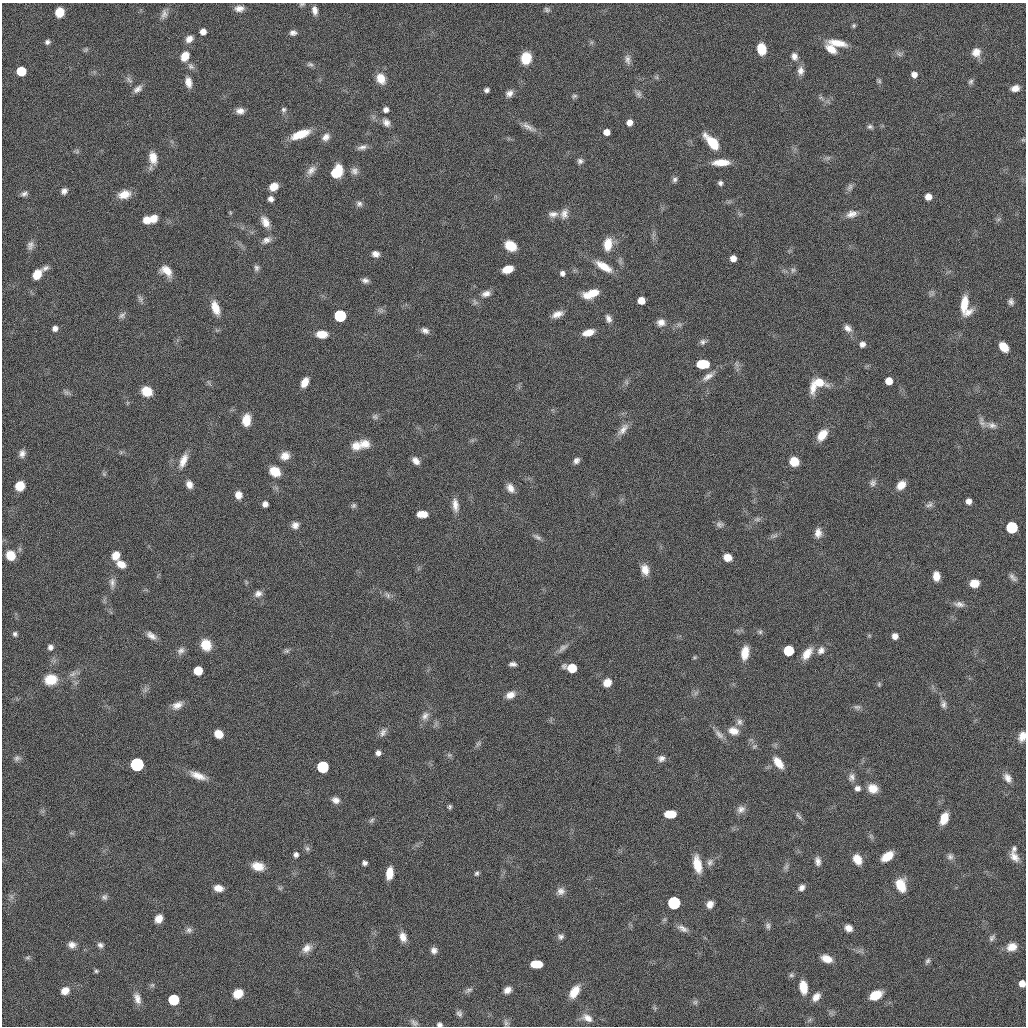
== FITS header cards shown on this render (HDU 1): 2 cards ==
NAXIS1  =                 2048 / length of original image axis
NAXIS2  =                 2048 / length of original image axis

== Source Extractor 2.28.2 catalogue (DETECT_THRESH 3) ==
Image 2048 x 2048 px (HDU 1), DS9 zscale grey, zoomed out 1/2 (1 PNG px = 2 x 2 image px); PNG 1028 x 1028 px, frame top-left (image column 1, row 2047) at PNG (2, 3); no overlay
Background 21.2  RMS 320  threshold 952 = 3 sigma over >= 5 px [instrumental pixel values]
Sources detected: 322; all 322 listed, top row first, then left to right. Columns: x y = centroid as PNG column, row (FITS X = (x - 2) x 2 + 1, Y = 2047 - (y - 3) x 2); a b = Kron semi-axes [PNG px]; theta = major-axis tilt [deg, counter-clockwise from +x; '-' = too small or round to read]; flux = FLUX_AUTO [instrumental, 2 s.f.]
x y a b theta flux
302 4 7 5 17 1.5e+05
239 8 10 7 5 5.4e+05
547 9 8 6 1 2.0e+05
315 10 9 6 -79 4.6e+05
140 11 4 2 - 6.4e+04
59 12 8 7 - 1.7e+06
164 14 13 8 56 4.5e+05
854 25 6 5 - 1.4e+05
203 32 5 5 - 5.8e+05
293 33 8 6 -1 3.2e+05
189 39 8 7 - 5.4e+05
47 42 6 5 - 2.4e+05
591 42 6 6 - 1.6e+05
837 43 23 7 -11 1.3e+06
86 49 8 6 3 1.7e+05
761 49 9 7 -80 1.8e+06
831 49 14 8 -36 9.9e+05
976 52 11 10 - 7.9e+05
900 53 7 4 -15 1.9e+05
185 56 10 7 58 1.2e+06
794 56 10 8 -67 4.8e+05
526 58 10 9 - 1.9e+06
627 59 13 8 -81 4.1e+05
310 64 8 6 -20 2.0e+05
191 66 12 7 -43 3.3e+05
21 71 6 6 - 3.7e+06
800 71 13 8 82 5.3e+05
94 72 5 3 - 9.2e+04
914 74 5 5 - 5.0e+05
656 77 7 5 19 1.4e+05
381 78 13 10 -65 1.0e+06
129 79 10 7 -64 2.8e+05
879 81 8 5 -28 1.5e+05
971 81 8 6 70 2.2e+05
188 82 12 7 -78 6.8e+05
1015 88 9 6 14 6.1e+05
138 89 14 7 42 4.5e+05
486 90 5 5 - 2.5e+05
509 93 9 7 38 4.1e+05
638 94 10 7 -60 2.9e+05
574 96 7 6 - 1.7e+05
821 98 9 4 -23 2.2e+05
283 110 7 6 - 2.2e+05
386 110 5 5 - 3.7e+05
240 111 9 7 -1 5.1e+05
629 122 5 5 - 5.5e+05
386 123 11 8 -40 4.7e+05
870 126 8 6 -62 2.2e+05
528 127 22 7 -29 5.8e+05
606 132 5 5 - 7.1e+05
300 134 21 7 20 1.8e+06
326 137 9 7 57 4.7e+05
1023 140 6 5 - 1.1e+05
712 142 19 8 -48 2.2e+06
362 147 14 6 11 4.2e+05
795 149 5 2 - 8.6e+04
77 151 7 6 - 1.5e+05
153 158 16 8 89 1.0e+06
825 158 8 4 -3 2.3e+05
580 161 7 7 - 2.8e+05
721 162 18 7 2 1.3e+06
311 170 15 8 52 5.3e+05
354 171 10 9 - 4.2e+05
336 172 11 8 55 3.2e+06
674 179 9 6 49 2.6e+05
720 183 5 5 - 2.3e+05
274 187 9 7 35 9.0e+05
850 187 11 7 61 3.0e+05
64 191 7 6 - 3.8e+05
24 193 9 6 3 2.9e+05
124 194 14 9 16 1.0e+06
928 197 5 5 - 7.1e+05
271 199 6 6 - 3.4e+05
728 201 5 3 - 8.9e+04
359 204 9 7 -50 3.2e+05
662 207 4 3 - 8.8e+04
230 213 5 4 - 9.4e+04
553 214 13 8 3 4.8e+05
564 214 14 9 74 6.0e+05
740 214 9 3 -19 1.6e+05
851 214 17 8 16 6.5e+05
153 218 10 8 46 8.5e+05
999 219 8 6 17 1.9e+05
147 220 8 7 - 8.2e+05
265 222 15 9 -61 7.9e+05
654 233 9 4 61 1.7e+05
266 240 12 7 23 4.5e+05
608 244 14 9 77 1.3e+06
30 245 12 8 72 4.1e+05
510 246 11 8 -33 1.9e+06
376 254 8 6 -13 4.4e+05
733 258 5 5 - 6.4e+05
621 261 10 4 -57 2.0e+05
604 266 22 8 -31 1.3e+06
45 268 9 6 31 2.8e+05
257 268 9 6 80 2.3e+05
507 269 9 6 18 1.6e+06
793 270 8 6 53 2.3e+05
167 271 14 9 -41 1.0e+06
562 273 5 5 - 2.9e+05
37 274 9 7 55 1.3e+06
365 280 9 6 -19 3.1e+05
486 293 14 8 22 5.3e+05
591 294 14 7 19 1.5e+06
932 294 7 4 -11 1.7e+05
140 299 12 6 -78 2.5e+05
641 300 6 6 - 1.0e+06
1011 302 8 7 - 2.9e+05
964 304 18 7 84 1.6e+06
215 308 17 8 -71 1.2e+06
381 310 9 7 54 2.5e+05
968 312 15 7 33 6.5e+05
557 314 14 7 25 6.5e+05
122 315 9 7 47 2.5e+05
340 316 6 6 - 1.8e+07
608 319 10 7 -74 3.8e+05
661 322 9 8 - 5.3e+05
679 325 11 6 57 2.7e+05
55 328 6 6 - 3.9e+05
848 328 12 8 -51 4.8e+05
425 331 10 6 -20 3.6e+05
588 333 11 6 15 9.1e+05
322 334 10 7 -1 1.2e+06
178 341 4 2 - 6.0e+04
703 342 10 6 16 2.8e+05
862 344 6 5 - 4.0e+05
1004 347 9 6 -49 1.5e+06
703 364 9 6 0 3.4e+06
737 365 13 5 -62 3.1e+05
867 366 4 2 - 6.1e+04
708 377 17 7 33 5.7e+05
889 381 6 6 - 1.1e+06
305 382 10 6 63 9.4e+05
819 382 14 7 -17 1.6e+06
209 383 9 5 -63 1.9e+05
626 383 8 6 -57 2.1e+05
519 387 5 2 - 7.9e+04
813 387 18 8 86 9.5e+05
147 391 10 9 - 1.5e+06
66 392 10 6 -50 2.5e+05
232 410 6 3 7 1.1e+05
552 410 6 2 -32 7.8e+04
376 416 8 7 - 2.3e+05
246 420 12 8 85 1.2e+06
982 422 14 7 -68 4.1e+05
992 425 15 7 -4 4.9e+05
623 429 21 8 50 7.0e+05
822 435 12 8 54 1.2e+06
365 444 13 10 -9 8.2e+05
356 446 12 10 8 8.7e+05
122 452 5 4 - 1.2e+05
22 453 9 7 79 3.8e+05
285 456 12 10 0 7.9e+05
183 461 20 8 66 9.2e+05
416 461 10 6 -44 5.5e+05
576 461 8 6 43 3.5e+05
794 461 7 7 - 1.3e+06
275 471 11 9 -33 1.5e+06
104 473 7 5 81 1.5e+05
873 483 10 8 76 3.3e+05
189 484 9 6 -66 5.6e+05
901 485 11 8 47 8.9e+05
20 486 8 7 - 1.4e+06
276 488 4 3 - 1.1e+05
510 488 12 7 -52 6.0e+05
238 495 8 7 - 6.9e+05
622 500 6 3 -45 8.4e+04
969 501 6 5 - 4.9e+05
265 504 5 5 - 3.9e+05
455 505 17 8 -82 7.3e+05
929 505 10 7 30 2.9e+05
353 506 7 6 - 2.0e+05
422 514 9 5 -1 1.2e+06
757 519 6 3 45 1.2e+05
720 524 11 7 -24 2.7e+05
295 525 8 7 - 4.8e+05
1012 527 6 6 - 1.3e+07
818 533 11 8 77 5.9e+05
774 536 12 5 19 2.3e+05
537 537 12 6 -35 3.1e+05
10 555 10 9 - 1.3e+06
116 555 9 8 - 8.8e+05
728 557 7 6 - 9.3e+05
121 564 10 7 -27 8.4e+05
645 569 13 8 -72 8.1e+05
936 576 9 6 -87 8.4e+05
1013 577 12 6 -48 3.4e+05
247 582 8 4 -37 1.3e+05
112 583 15 7 87 4.2e+05
974 583 8 6 4 1.3e+06
258 594 10 8 26 4.4e+05
387 595 10 6 -44 2.8e+05
105 600 8 4 -85 1.5e+05
959 604 16 7 -7 4.4e+05
739 630 8 5 29 1.7e+05
760 632 6 6 - 1.6e+05
15 634 6 5 - 2.0e+05
151 636 14 7 -33 5.5e+05
869 636 6 5 - 1.2e+05
895 636 5 5 - 4.7e+05
206 645 11 10 - 1.4e+06
50 647 5 5 - 2.9e+05
563 647 15 6 31 3.7e+05
287 650 8 6 7 2.1e+05
821 650 10 8 58 4.8e+05
181 651 12 8 51 4.0e+05
788 651 6 6 - 6.5e+06
745 653 13 7 82 1.3e+06
807 654 16 8 54 1.1e+06
694 657 5 5 - 1.1e+05
513 664 9 5 1 3.1e+05
572 668 8 6 -13 2.7e+06
198 671 6 6 - 2.9e+06
74 674 12 6 32 3.8e+05
51 679 13 11 8 1.7e+06
607 683 8 7 - 9.3e+05
879 684 6 5 - 1.1e+05
145 689 10 7 39 2.5e+05
695 692 8 6 64 2.2e+05
510 695 11 8 24 6.9e+05
16 699 4 2 - 5.8e+04
943 704 11 7 -68 3.2e+05
177 705 15 9 23 6.7e+05
857 707 10 6 1 2.7e+05
425 716 13 9 58 5.2e+05
739 722 10 8 -70 3.3e+05
436 724 5 2 - 1.0e+05
733 731 13 9 -19 8.2e+05
383 732 11 8 40 4.0e+05
218 734 7 6 - 1.2e+06
719 735 19 6 -48 4.7e+05
1022 736 10 7 74 7.8e+05
478 744 9 6 66 1.9e+05
754 746 7 6 - 1.6e+05
378 753 5 5 - 3.4e+05
449 755 8 6 -36 1.9e+05
17 758 9 8 - 2.9e+05
661 758 10 8 20 4.0e+05
778 763 15 7 -53 1.2e+06
137 764 6 6 - 5.2e+07
323 767 6 6 - 1.5e+07
198 776 21 8 -20 9.8e+05
852 777 12 8 -81 4.1e+05
1008 778 12 7 -54 5.1e+05
857 788 7 7 - 3.8e+05
873 788 12 10 -22 1.0e+06
336 800 9 7 -17 4.5e+05
450 807 6 5 - 1.5e+05
741 809 11 9 27 4.8e+05
670 814 9 6 0 2.1e+06
799 817 11 6 -47 2.4e+05
944 818 12 7 69 1.5e+06
372 821 8 6 67 1.9e+05
72 833 8 3 -33 1.2e+05
871 836 7 5 -66 1.6e+05
417 845 8 4 35 1.6e+05
307 849 8 7 - 2.3e+05
1014 849 9 7 71 2.7e+05
296 855 6 6 - 3.0e+05
887 856 12 7 36 1.5e+06
950 857 10 9 - 3.4e+05
1014 857 14 9 -46 6.9e+05
857 859 11 8 -60 1.1e+06
818 861 10 7 -86 4.2e+05
710 862 11 8 65 4.1e+05
365 863 5 5 - 2.7e+05
697 864 19 9 -78 1.6e+06
258 866 13 9 -12 1.1e+06
787 866 7 6 - 2.1e+05
389 873 11 6 82 1.2e+06
476 873 6 6 - 2.0e+05
901 885 13 9 -67 1.8e+06
802 887 8 5 45 3.7e+05
218 888 9 6 -7 7.5e+05
280 888 6 5 - 1.3e+05
561 891 11 9 47 4.7e+05
11 897 8 5 -31 1.7e+05
104 897 8 8 - 2.7e+05
674 903 6 6 - 2.9e+07
710 904 9 7 53 5.9e+05
159 919 8 7 - 8.1e+05
665 920 6 5 - 1.4e+05
768 926 8 7 - 2.5e+05
683 928 15 7 -27 4.6e+05
848 928 9 6 -33 5.7e+05
189 930 10 7 -18 3.1e+05
403 937 12 8 -69 7.0e+05
560 937 8 6 38 2.7e+05
992 938 10 7 69 2.7e+05
72 945 10 8 -21 5.2e+05
100 945 8 6 -27 2.7e+05
1012 947 12 9 16 8.9e+05
307 948 14 9 39 6.5e+05
434 950 8 8 - 4.0e+05
861 952 5 2 - 8.5e+04
28 957 8 5 19 1.5e+05
827 959 11 7 -19 9.5e+05
928 961 8 6 56 2.2e+05
536 964 9 6 0 2.1e+06
96 971 6 5 - 1.6e+05
791 975 8 6 40 1.9e+05
1022 983 6 6 - 7.6e+05
152 985 9 6 23 1.9e+05
803 987 13 7 -81 1.5e+06
468 990 12 6 34 2.8e+05
507 990 9 7 44 5.4e+05
65 991 8 7 - 8.0e+05
574 992 15 8 59 1.3e+06
238 994 9 7 30 1.5e+06
876 995 11 7 26 2.0e+06
816 997 9 6 50 5.9e+05
137 998 15 8 -74 6.5e+05
174 1000 6 6 - 8.2e+06
695 1002 9 6 -69 2.2e+05
655 1007 6 5 - 1.3e+05
459 1013 10 6 -43 2.7e+05
830 1013 8 4 -71 1.7e+05
587 1018 13 8 -25 6.0e+05
809 1020 8 5 43 1.5e+05
414 1023 10 7 -21 2.9e+05
439 1024 5 4 - 2.0e+05
506 1024 7 6 - 1.9e+05
At the frame edge (FLAGS 8, measured only in part): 4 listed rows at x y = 302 4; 1022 736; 1022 983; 439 1024